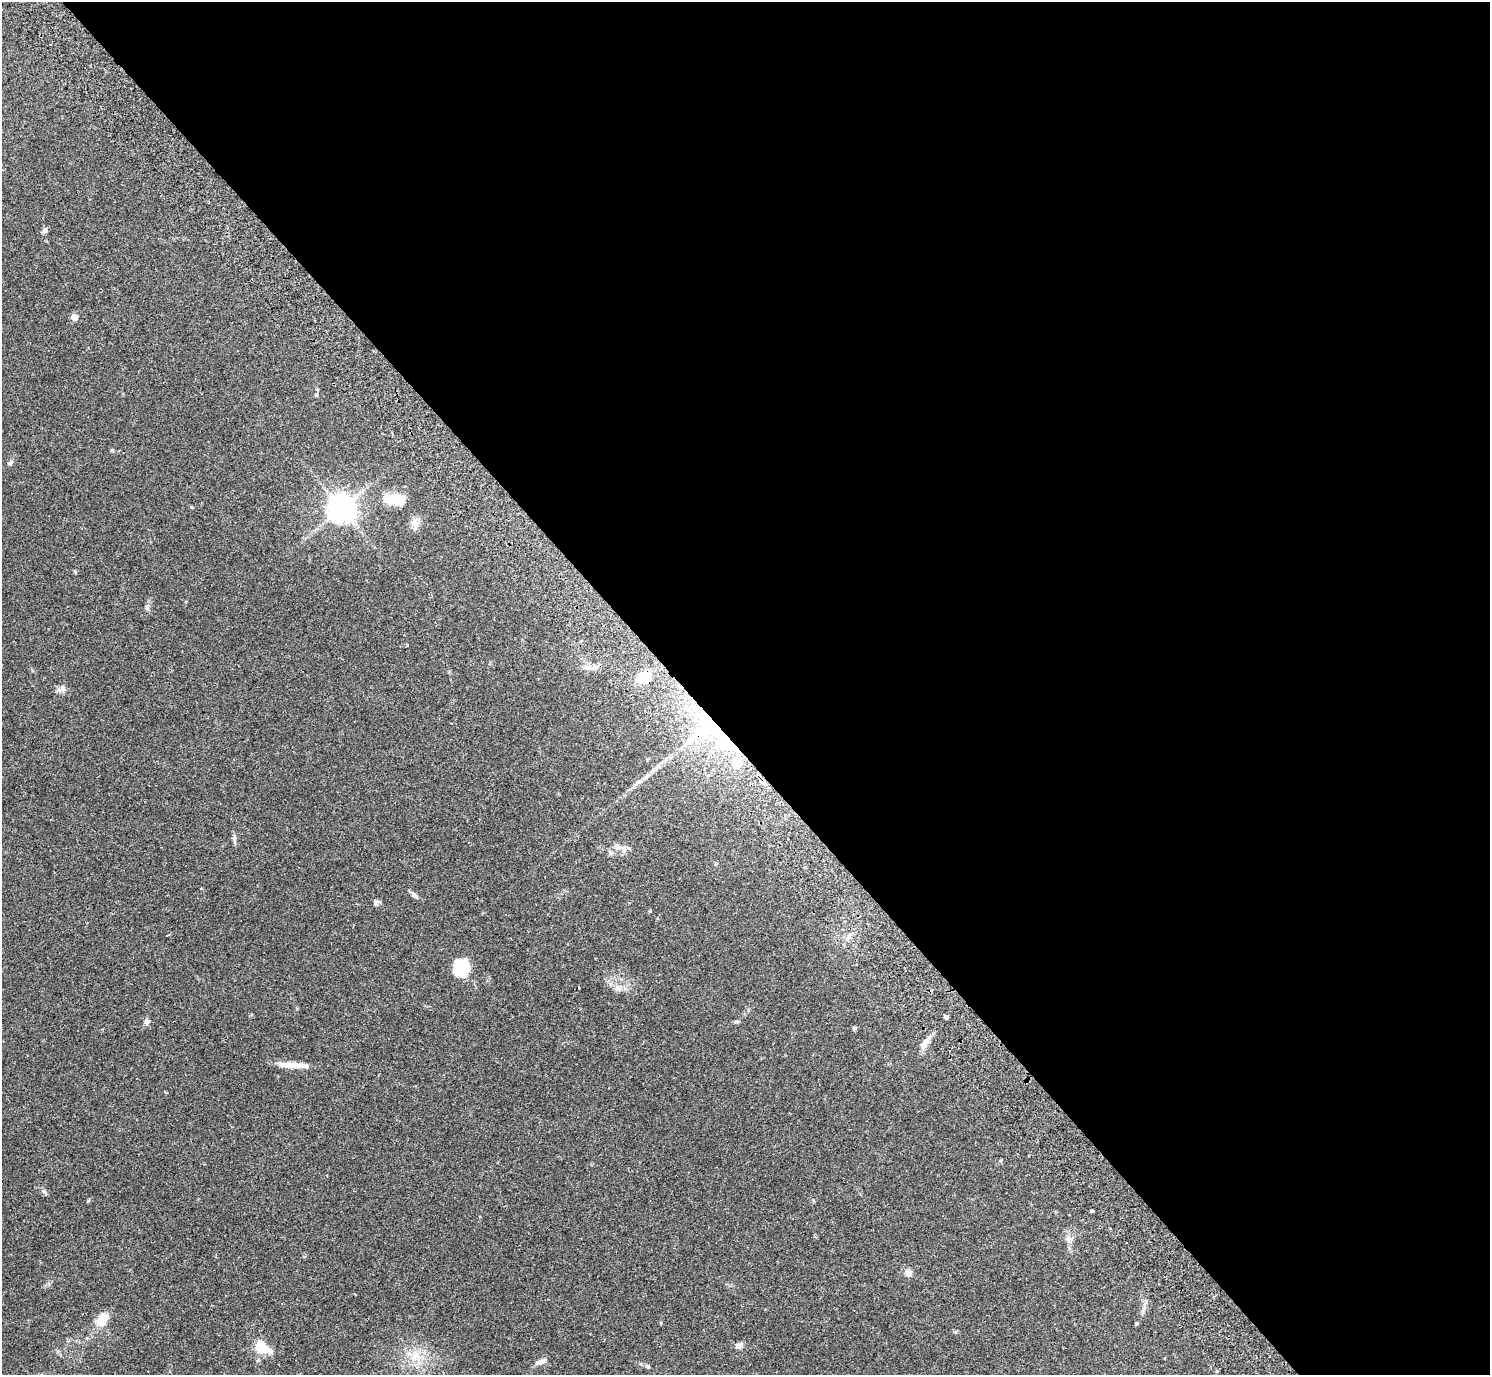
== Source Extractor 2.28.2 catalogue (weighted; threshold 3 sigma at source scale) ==
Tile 8 of 4 x 4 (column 4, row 2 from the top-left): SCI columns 4513-6000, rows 2948-4320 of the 6050 x 6033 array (HDU 1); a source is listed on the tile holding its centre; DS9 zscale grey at full resolution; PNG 1492 x 1377 px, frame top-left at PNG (2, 2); no overlay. Shown black and unused: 54% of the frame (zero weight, under 2 of 3 exposures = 3% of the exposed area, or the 3 px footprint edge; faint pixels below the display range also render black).
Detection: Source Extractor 2.28.2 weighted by HDU 2 'WHT'; one run over the whole footprint, this tile lists its part. Background 0.108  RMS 0.0067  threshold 0.03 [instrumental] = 3 sigma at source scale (4.5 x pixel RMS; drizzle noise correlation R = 1.50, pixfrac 1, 0.05/0.05 arcsec/px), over >= 5 px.
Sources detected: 39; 2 inside a brighter object's white glare — not listed; the other 37 listed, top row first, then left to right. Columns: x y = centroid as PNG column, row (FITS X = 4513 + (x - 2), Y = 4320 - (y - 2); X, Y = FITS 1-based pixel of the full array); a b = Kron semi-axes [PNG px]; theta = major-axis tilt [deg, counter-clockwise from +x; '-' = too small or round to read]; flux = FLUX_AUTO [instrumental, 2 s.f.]
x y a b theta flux
45 230 8 6 56 1.5
74 317 5 4 - 8.1
316 395 5 4 - 0.67
10 463 9 5 31 1.3
395 499 27 12 1 14
191 507 4 4 - 0.6
341 508 8 8 - 830
414 523 12 10 -39 3.9
147 608 7 4 19 1
586 667 13 6 -5 3.5
644 676 19 13 40 14
61 689 13 6 16 2.5
707 727 47 36 31 91
737 764 15 11 51 7.7
764 784 5 4 - 3.8
623 849 14 7 -28 3.6
611 853 7 5 -41 1.5
414 895 11 5 -46 1.9
849 936 7 6 - 2
461 968 20 16 38 17
618 988 11 6 -12 2.9
946 1017 4 4 - 5
147 1022 8 7 - 1.8
854 1028 5 4 - 1.1
924 1044 17 7 64 4.7
291 1065 34 7 -4 8.9
44 1191 7 5 -31 1.3
1092 1211 4 3 - 3.9
1068 1239 7 4 -1 1.6
908 1273 9 8 - 3
102 1320 17 12 70 8.9
1136 1324 4 4 - 0.7
739 1345 7 7 - 2.4
263 1347 21 12 -38 12
415 1355 10 7 -1 4.7
541 1362 16 5 22 2.8
648 1366 6 5 - 1
Overlapping masked pixels (flux is a lower limit): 3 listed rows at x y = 644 676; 707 727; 764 784
Unlisted compact peaks at least as high as the median listed source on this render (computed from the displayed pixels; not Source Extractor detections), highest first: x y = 88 1201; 736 1021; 112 450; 234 838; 376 901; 75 572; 661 1323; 407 645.